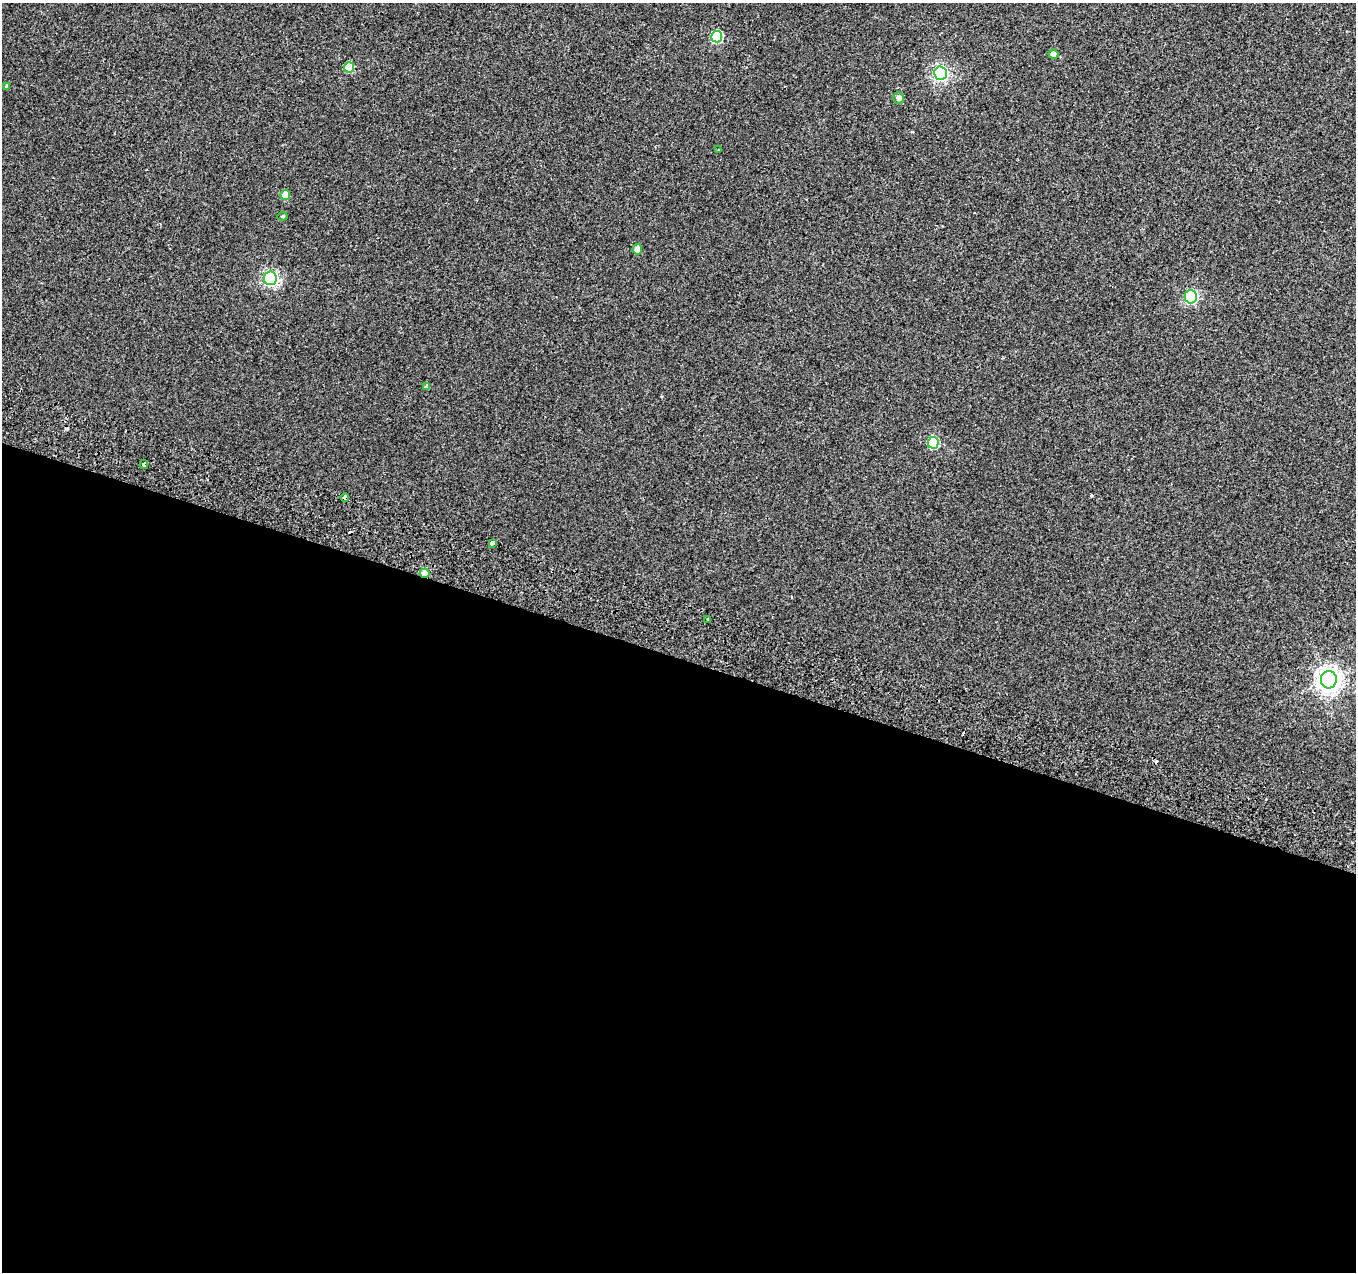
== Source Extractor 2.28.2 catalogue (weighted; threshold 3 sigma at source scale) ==
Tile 14 of 4 x 4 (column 2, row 4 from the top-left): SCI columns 1376-2729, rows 272-1541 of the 5469 x 5685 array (HDU 1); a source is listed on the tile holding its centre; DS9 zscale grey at full resolution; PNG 1358 x 1274 px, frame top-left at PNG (2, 3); each listed source drawn as its Kron ellipse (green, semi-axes under 4 px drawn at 4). Shown black and unused: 48% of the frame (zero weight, under 2 of 3 exposures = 3% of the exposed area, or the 3 px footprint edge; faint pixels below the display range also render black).
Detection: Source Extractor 2.28.2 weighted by HDU 2 'WHT'; one run over the whole footprint, this tile lists its part. Background 0.00285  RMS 0.0046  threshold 0.0208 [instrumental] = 3 sigma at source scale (4.5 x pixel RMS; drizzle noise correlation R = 1.50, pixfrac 1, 0.0396/0.0396 arcsec/px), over >= 5 px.
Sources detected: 24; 4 cosmic-ray / hot-pixel residue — neither listed nor drawn; the other 20 listed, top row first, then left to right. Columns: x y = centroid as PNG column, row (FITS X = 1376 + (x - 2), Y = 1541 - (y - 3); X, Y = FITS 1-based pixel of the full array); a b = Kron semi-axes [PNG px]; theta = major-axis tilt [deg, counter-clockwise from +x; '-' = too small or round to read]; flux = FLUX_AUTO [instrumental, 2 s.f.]
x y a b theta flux
717 36 6 5 - 32
1053 54 5 4 - 2.5
349 67 5 5 - 14
940 73 6 6 - 100
6 86 4 3 - 0.47
899 98 5 5 - 1.9
718 149 3 3 - 0.99
285 195 5 5 - 6.7
282 216 5 4 - 0.52
637 249 5 4 - 2.4
270 278 7 6 - 91
1191 297 6 6 - 68
427 387 4 4 - 1.7
933 443 6 5 - 29
144 464 4 4 - 2
345 497 4 4 - 3.4
492 543 3 3 - 2.9
425 573 5 4 - 8.4
708 619 3 3 - 0.93
1329 680 9 8 - 400
Overlapping masked pixels (flux is a lower limit): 2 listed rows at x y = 345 497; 425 573